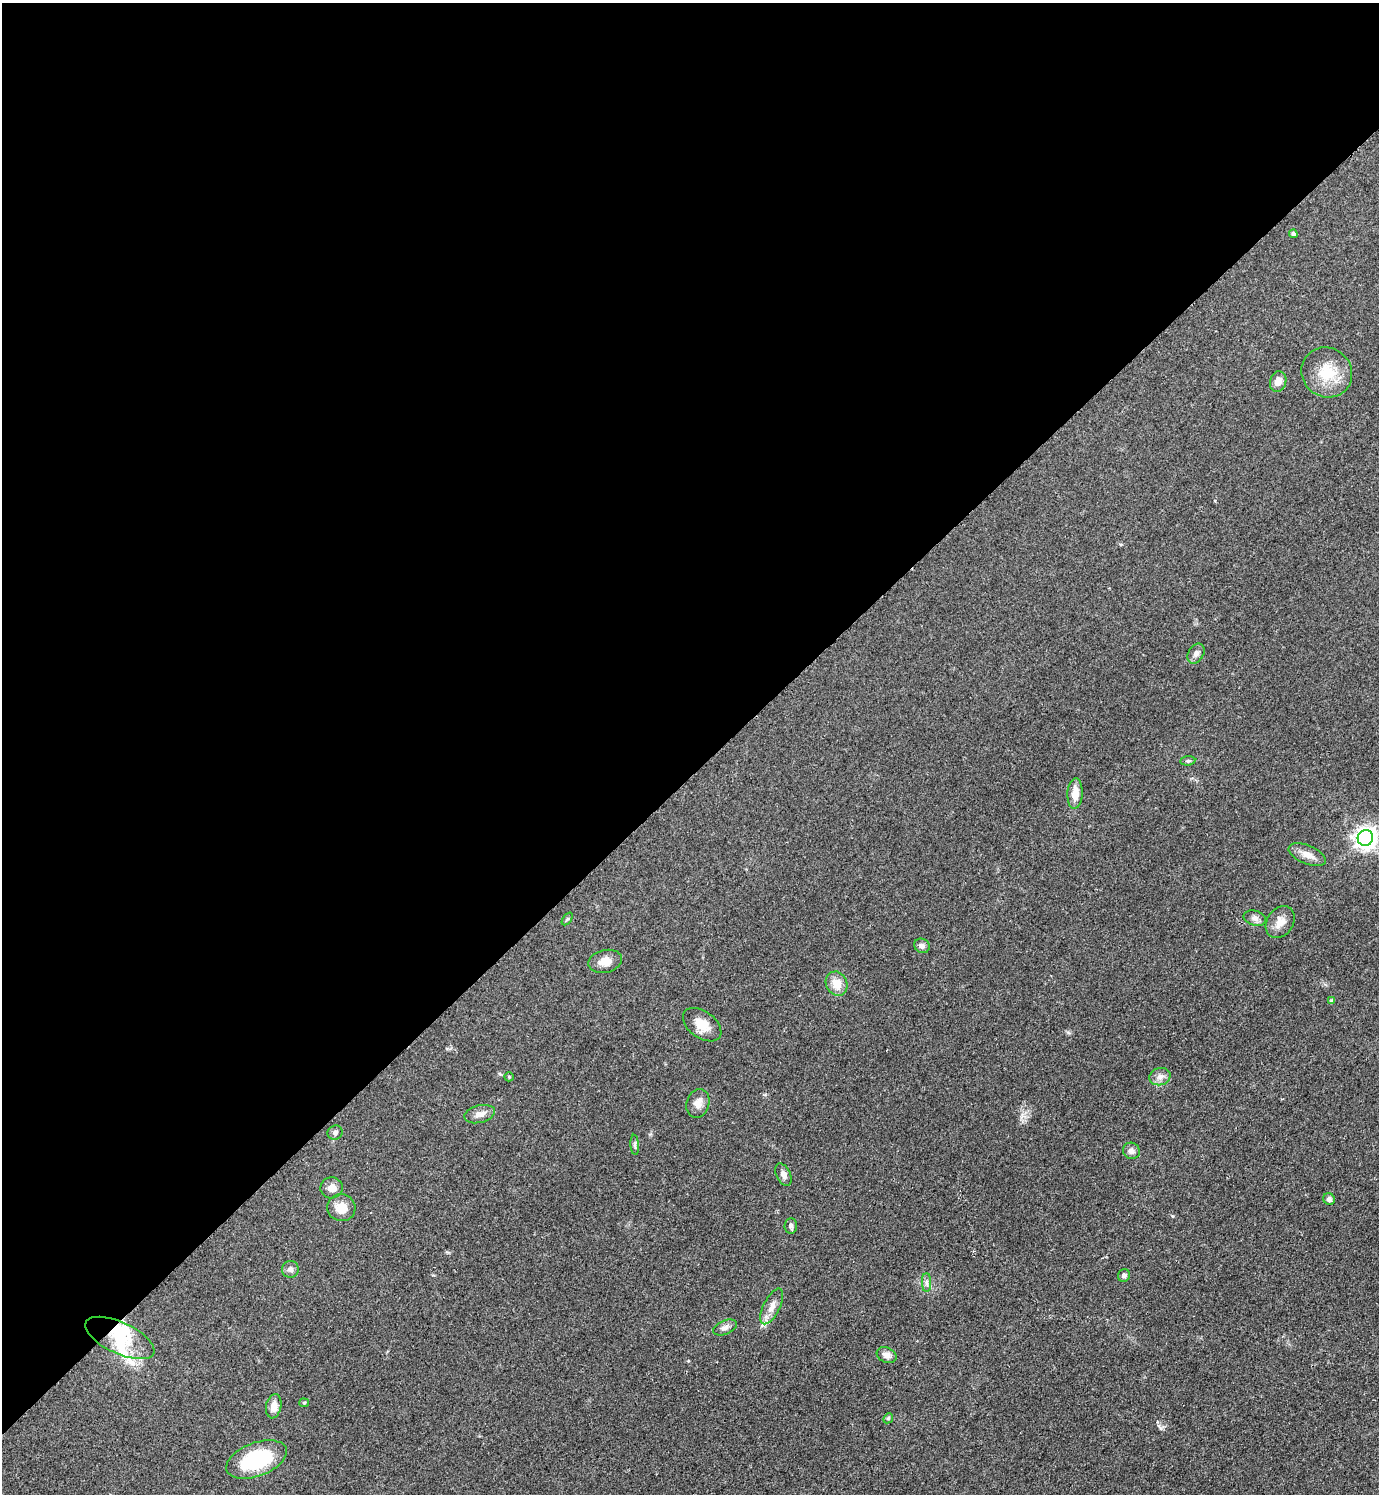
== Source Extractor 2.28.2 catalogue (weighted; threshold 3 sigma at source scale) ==
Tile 2 of 4 x 4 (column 2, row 1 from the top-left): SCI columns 1690-3066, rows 4483-5974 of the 5988 x 5990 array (HDU 1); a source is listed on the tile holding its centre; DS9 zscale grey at full resolution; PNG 1381 x 1496 px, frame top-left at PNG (2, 3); each listed source drawn as its Kron ellipse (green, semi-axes under 4 px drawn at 4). Shown black and unused: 52% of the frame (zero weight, under 2 of 3 exposures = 1% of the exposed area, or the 3 px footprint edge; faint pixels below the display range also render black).
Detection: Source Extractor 2.28.2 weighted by HDU 2 'WHT'; one run over the whole footprint, this tile lists its part. Background 0.0801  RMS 0.0074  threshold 0.0331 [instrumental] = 3 sigma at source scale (4.5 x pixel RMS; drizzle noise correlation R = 1.50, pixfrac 1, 0.05/0.05 arcsec/px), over >= 5 px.
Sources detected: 42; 2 inside a brighter object's white glare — neither listed nor drawn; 1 inside a brighter listed object's ellipse — not listed separately; the other 39 listed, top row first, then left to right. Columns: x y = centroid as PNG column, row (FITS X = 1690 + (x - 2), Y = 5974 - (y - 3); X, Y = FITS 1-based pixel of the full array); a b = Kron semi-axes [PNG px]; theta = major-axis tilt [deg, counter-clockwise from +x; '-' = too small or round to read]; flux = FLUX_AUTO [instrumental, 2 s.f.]
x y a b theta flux
1293 234 4 4 - 2
1327 372 26 24 -42 23
1278 382 10 8 75 5.8
1196 654 11 7 57 3.1
1188 761 7 4 7 1.2
1075 794 15 7 86 9.5
1365 838 8 7 - 490
1307 855 20 9 -22 6.4
1255 918 11 7 -15 3
567 919 7 4 53 0.99
1280 922 17 13 55 7.4
922 946 8 7 - 2.7
605 961 17 11 13 7.4
837 984 12 10 -63 9.6
1331 1001 4 4 - 1.3
702 1025 21 13 -36 11
509 1077 5 4 - 0.77
1160 1077 11 8 16 4
698 1103 15 11 73 5.6
480 1114 15 8 14 5
335 1133 8 7 - 1.9
635 1145 10 4 -86 1.5
1131 1151 8 8 - 3.3
783 1175 12 7 -65 3.5
332 1188 11 10 - 5.2
1329 1199 6 5 - 2.3
341 1208 14 13 - 10
791 1226 8 6 87 1.8
290 1269 8 8 - 2.9
1124 1275 6 6 - 2.1
927 1282 9 4 -90 2.2
772 1306 19 8 63 6.6
725 1327 12 7 23 3.1
120 1338 37 15 -25 25
887 1355 10 7 -23 4
304 1403 5 4 - 0.76
274 1406 12 7 79 6.2
888 1418 5 4 - 1
256 1459 32 16 21 55